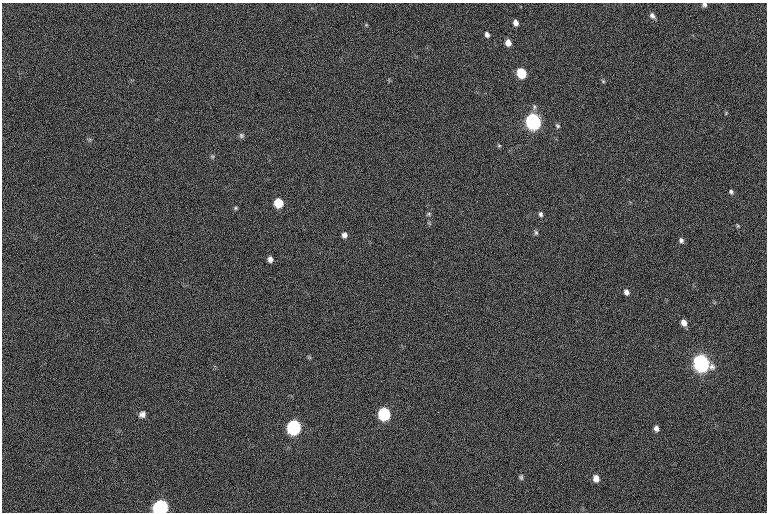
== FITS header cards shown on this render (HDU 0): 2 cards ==
NAXIS1  =                 765  / length of data axis 1
NAXIS2  =                 510  / length of data axis 2

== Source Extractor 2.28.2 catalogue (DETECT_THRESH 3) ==
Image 765 x 510 px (HDU 0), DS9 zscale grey, 1 PNG px = 1 image px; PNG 769 x 514 px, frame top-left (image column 1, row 510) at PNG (2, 3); no overlay
Background -32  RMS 14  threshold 42.5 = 3 sigma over >= 5 px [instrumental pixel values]
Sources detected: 35; all 35 listed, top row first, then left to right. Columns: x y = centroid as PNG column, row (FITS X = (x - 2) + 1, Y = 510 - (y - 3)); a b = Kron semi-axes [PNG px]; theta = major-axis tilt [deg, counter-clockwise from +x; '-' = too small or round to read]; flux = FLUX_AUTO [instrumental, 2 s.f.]
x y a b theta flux
704 4 5 5 - 2200
652 16 7 5 -61 3600
515 23 7 5 -71 5700
487 35 6 5 - 3600
508 43 6 5 - 9000
521 73 7 6 - 54000
603 81 6 4 -44 1200
534 107 8 6 89 2500
726 113 5 3 - 800
533 121 7 6 - 420000
557 126 6 4 -39 1600
241 135 7 6 - 2100
499 146 6 4 0 1100
212 156 6 5 - 1400
731 192 5 5 - 2000
278 203 7 6 - 26000
235 208 5 4 - 1300
429 214 7 5 16 1600
541 214 7 5 -73 2300
738 226 6 4 -72 1100
536 233 7 5 -75 1900
344 235 6 6 - 3700
681 240 7 6 - 2700
270 259 6 5 - 3700
626 292 6 5 - 3800
684 323 7 6 - 5800
309 357 6 4 -19 1100
701 363 8 7 - 480000
142 414 8 7 - 4000
384 414 8 7 - 100000
294 427 8 8 - 170000
656 428 7 6 - 3500
521 477 7 5 84 1800
596 478 7 6 - 6500
161 507 9 8 - 210000
At the frame edge (FLAGS 8, measured only in part): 2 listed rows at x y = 704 4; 161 507